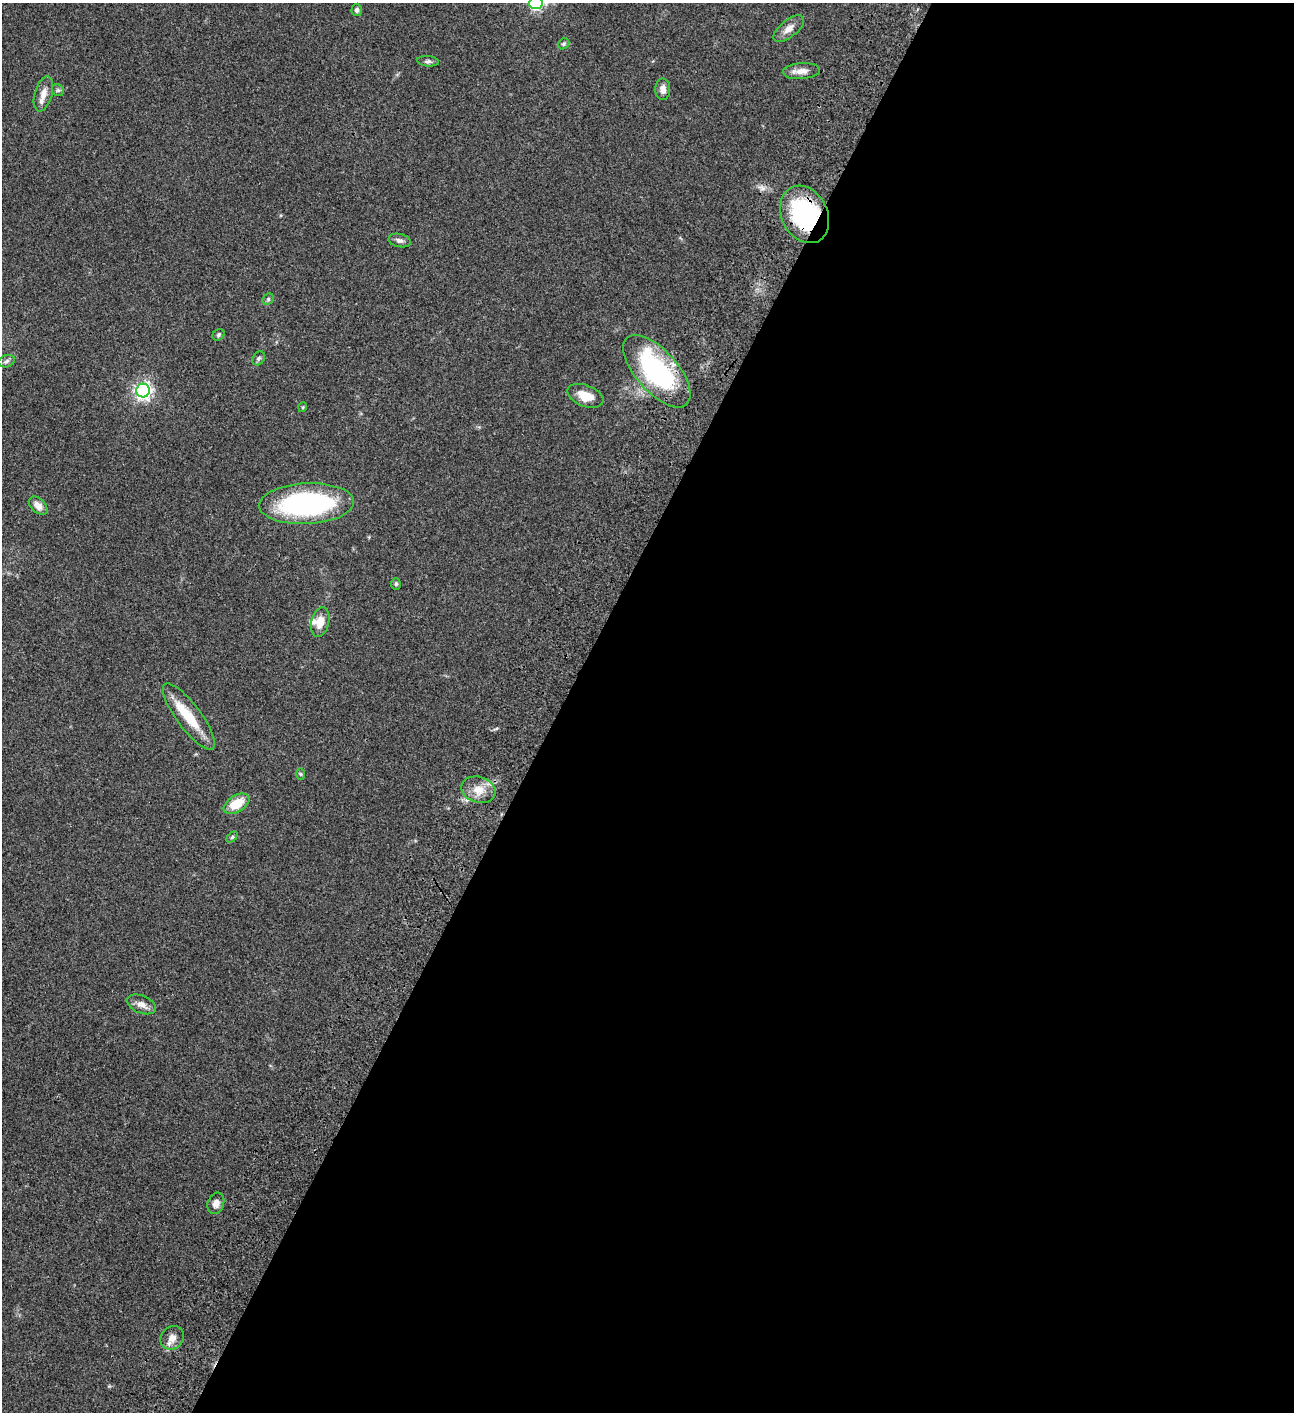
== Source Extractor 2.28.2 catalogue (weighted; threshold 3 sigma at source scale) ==
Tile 12 of 4 x 4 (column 4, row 3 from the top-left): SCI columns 4382-5673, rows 1613-3022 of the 6048 x 6047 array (HDU 1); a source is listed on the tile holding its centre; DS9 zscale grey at full resolution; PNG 1296 x 1414 px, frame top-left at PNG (2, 3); each listed source drawn as its Kron ellipse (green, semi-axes under 4 px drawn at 4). Shown black and unused: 57% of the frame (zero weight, under 3 of 4 exposures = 13% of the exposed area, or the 3 px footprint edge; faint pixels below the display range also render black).
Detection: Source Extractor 2.28.2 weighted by HDU 2 'WHT'; one run over the whole footprint, this tile lists its part. Background 0.0644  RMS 0.0059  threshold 0.0263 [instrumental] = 3 sigma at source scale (4.5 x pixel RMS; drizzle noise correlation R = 1.50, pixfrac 1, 0.05/0.05 arcsec/px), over >= 5 px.
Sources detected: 33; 2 inside a brighter listed object's ellipse — not listed separately; the other 31 listed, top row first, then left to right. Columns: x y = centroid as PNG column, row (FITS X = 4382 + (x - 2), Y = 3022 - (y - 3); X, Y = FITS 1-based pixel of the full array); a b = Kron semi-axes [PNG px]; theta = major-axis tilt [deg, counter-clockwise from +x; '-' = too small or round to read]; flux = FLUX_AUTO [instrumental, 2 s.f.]
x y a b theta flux
536 3 7 6 - 88
357 10 6 5 - 1.4
789 29 18 8 39 4.4
564 44 6 5 - 0.87
428 61 11 5 -5 1.4
801 71 19 8 4 4.3
663 89 11 7 -89 3
58 90 6 5 - 0.94
43 94 18 8 74 4.9
805 214 30 23 -63 62
400 240 11 6 -12 2
268 299 6 5 - 1
218 335 6 5 - 0.92
259 358 7 5 53 1.2
7 361 8 6 18 1.4
657 371 45 21 -49 83
143 391 7 6 - 190
585 396 19 10 -20 8.6
303 407 5 3 - 0.5
307 504 47 20 3 90
38 506 11 7 -43 3.8
396 584 5 5 - 1
320 622 15 9 77 6.5
189 716 40 12 -53 17
301 774 6 4 -88 0.69
478 790 17 13 -15 7.8
236 804 14 8 32 12
232 837 6 4 45 0.83
141 1004 15 8 -23 4
216 1203 11 8 70 3.1
172 1338 12 11 - 4.3
Overlapping masked pixels (flux is a lower limit): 2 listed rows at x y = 805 214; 657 371
Isophote crosses this tile's border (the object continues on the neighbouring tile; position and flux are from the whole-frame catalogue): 1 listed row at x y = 536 3